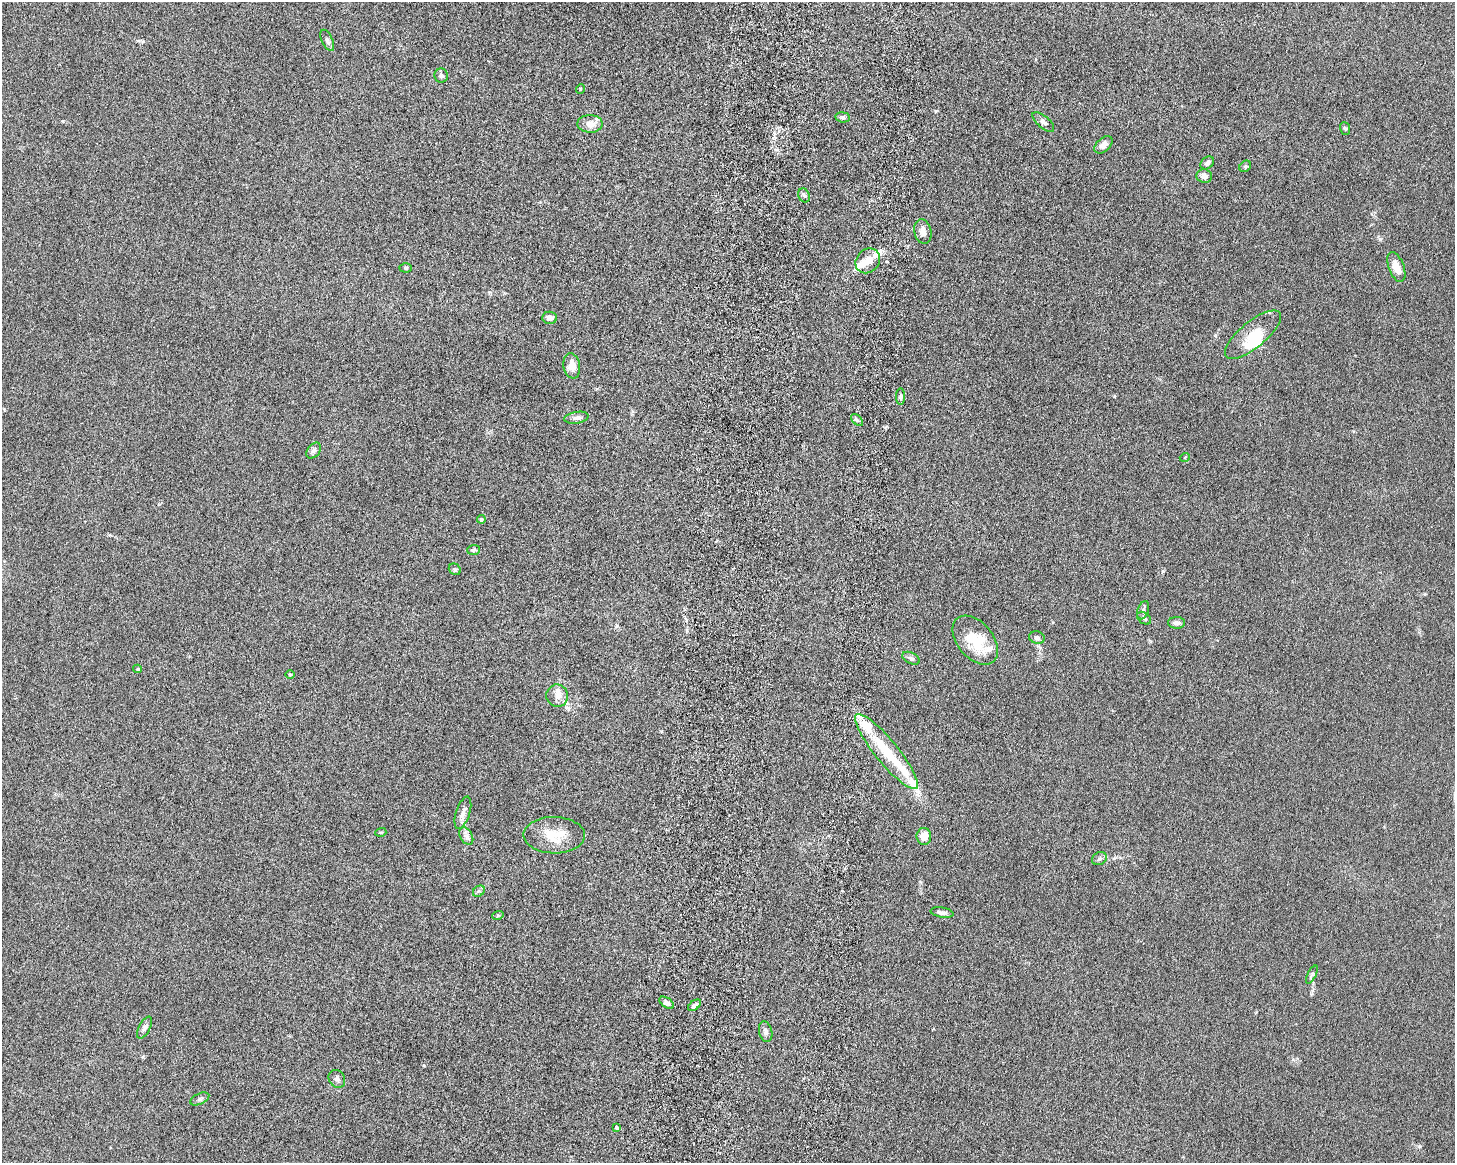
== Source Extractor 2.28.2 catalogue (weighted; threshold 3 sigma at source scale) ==
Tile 8 of 3 x 4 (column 2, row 3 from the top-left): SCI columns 1632-3084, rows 1293-2453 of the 4861 x 4803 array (HDU 1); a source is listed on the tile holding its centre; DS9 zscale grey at full resolution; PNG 1457 x 1165 px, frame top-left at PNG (2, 2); each listed source drawn as its Kron ellipse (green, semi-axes under 4 px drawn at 4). Shown black and unused: <1% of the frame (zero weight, under 6 of 12 exposures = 7% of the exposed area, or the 3 px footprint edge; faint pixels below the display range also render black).
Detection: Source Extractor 2.28.2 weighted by HDU 2 'WHT'; one run over the whole footprint, this tile lists its part. Background 0.0142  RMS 0.0034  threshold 0.0141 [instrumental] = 3 sigma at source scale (4.09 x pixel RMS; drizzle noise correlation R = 1.36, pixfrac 0.8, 0.05/0.05 arcsec/px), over >= 5 px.
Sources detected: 68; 2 inside a brighter object's white glare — neither listed nor drawn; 12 inside a brighter listed object's ellipse — not listed separately; the other 54 listed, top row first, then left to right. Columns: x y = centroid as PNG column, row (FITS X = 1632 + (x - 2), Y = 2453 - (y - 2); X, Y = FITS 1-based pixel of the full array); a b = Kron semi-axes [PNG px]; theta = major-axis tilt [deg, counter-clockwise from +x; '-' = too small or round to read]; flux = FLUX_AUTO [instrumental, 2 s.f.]
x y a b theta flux
327 40 11 5 -65 1
441 76 7 7 - 0.81
580 89 5 3 - 0.27
843 117 7 5 -7 0.64
1043 122 13 6 -41 1
590 124 12 9 0 2.8
1345 128 6 5 - 0.52
1103 145 11 6 41 1.9
1207 163 7 5 41 0.93
1245 166 6 5 - 0.5
1204 176 8 7 - 1.5
804 195 7 5 -67 0.76
923 231 12 8 -79 2.4
868 261 13 11 50 3.5
1396 267 15 7 -69 3.6
405 268 6 4 -2 0.45
550 318 7 6 - 1.5
1253 335 35 13 39 6.8
572 366 12 8 -81 2.9
901 396 8 4 90 0.54
576 418 12 5 9 1.2
857 420 7 4 -44 0.63
314 450 9 6 51 0.93
1185 457 5 3 - 0.24
481 519 4 4 - 0.65
473 550 6 5 - 0.73
455 569 6 5 - 0.54
1143 610 9 5 71 0.78
1144 618 8 5 -36 0.78
1177 623 8 5 -2 1.5
1037 638 8 6 -16 1.1
975 640 28 18 -50 11
911 658 9 5 -25 0.76
137 669 4 4 - 0.37
290 674 5 3 - 0.34
557 696 11 11 - 2.1
887 752 47 11 -51 15
463 813 17 7 72 1.8
381 832 5 3 - 0.3
554 835 30 18 -1 8
466 836 9 6 -59 1.1
924 836 8 7 - 3.4
1099 858 8 6 31 0.8
479 891 6 5 - 0.66
942 913 11 5 -9 1.2
498 915 6 3 18 0.37
1312 975 10 4 63 0.65
667 1003 8 5 -34 0.85
694 1005 7 4 37 1.3
144 1028 12 5 63 0.99
766 1032 10 6 -76 1.2
337 1079 9 8 - 1
200 1099 10 5 25 0.88
617 1128 4 4 - 0.88
Unlisted compact peaks at least as high as the median listed source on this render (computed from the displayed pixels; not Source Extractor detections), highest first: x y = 1163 571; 424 1065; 1114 396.